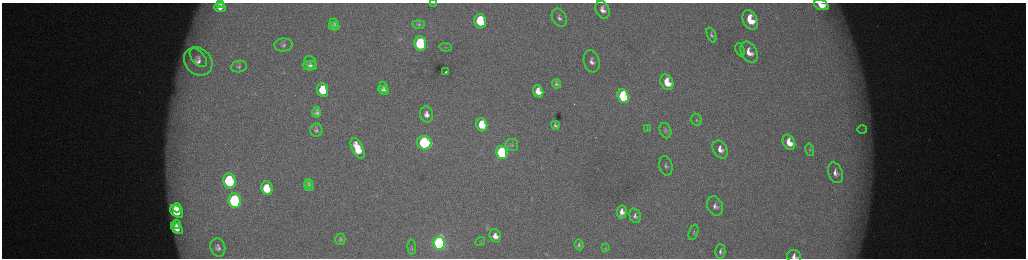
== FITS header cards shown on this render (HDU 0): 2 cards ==
NAXIS1  =                 2048 /fastest changing axis
NAXIS2  =                  512 /next to fastest changing axis

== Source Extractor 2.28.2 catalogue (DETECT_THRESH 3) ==
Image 2048 x 512 px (HDU 0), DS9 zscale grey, zoomed out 1/2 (1 PNG px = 2 x 2 image px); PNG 1028 x 260 px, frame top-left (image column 1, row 511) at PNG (2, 3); each listed source drawn as its Kron ellipse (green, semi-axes under 4 px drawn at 4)
Background 173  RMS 2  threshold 5.86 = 3 sigma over >= 5 px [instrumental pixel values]
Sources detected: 78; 6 cannot appear on this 1/2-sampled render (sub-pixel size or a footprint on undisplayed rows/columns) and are neither listed nor drawn; the other 72 listed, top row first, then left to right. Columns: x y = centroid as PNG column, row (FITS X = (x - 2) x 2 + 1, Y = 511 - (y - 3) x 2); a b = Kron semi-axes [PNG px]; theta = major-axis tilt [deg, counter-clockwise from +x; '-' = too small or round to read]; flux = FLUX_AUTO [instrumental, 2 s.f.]
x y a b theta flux
433 3 4 2 - 200
221 4 4 2 - 700
821 5 7 4 -19 6400
220 7 6 5 - 2500
603 10 9 6 -66 3200
559 18 10 7 -63 2100
750 20 10 7 -65 13000
480 21 7 5 -78 23000
334 23 5 3 - 710
419 24 6 4 0 700
334 26 5 4 - 1600
711 35 8 4 -68 1100
420 44 7 6 - 37000
283 45 9 6 6 1700
445 47 6 2 -7 340
740 50 7 3 -69 600
749 52 11 7 -61 5200
198 58 11 6 -48 2400
198 61 15 13 -43 6400
592 61 11 7 -73 2900
310 62 7 5 -71 890
310 65 6 5 - 1500
239 67 8 6 9 1200
446 72 2 2 - 1900
667 82 8 6 -66 10000
556 84 5 3 - 1000
383 88 5 4 - 790
323 90 7 5 -84 10000
384 90 6 4 -25 1900
538 91 6 5 - 5300
623 96 7 5 -70 41000
317 112 5 4 - 1300
427 114 8 6 -79 2800
697 120 6 5 - 820
482 125 7 5 -74 12000
555 125 4 3 - 900
647 129 3 3 - 310
316 130 6 6 - 1000
862 130 5 3 - 690
665 131 8 5 -69 980
789 142 8 6 -63 6900
424 143 7 7 - 60000
512 145 6 6 - 1100
357 148 11 5 -65 11000
720 149 9 7 -58 3600
810 150 6 4 -77 690
502 152 7 5 -72 52000
666 166 10 6 -77 1600
835 173 11 7 -68 2700
229 181 8 6 -80 36000
309 183 4 3 - 430
309 186 5 4 - 1200
267 188 7 5 -81 11000
235 201 7 6 - 62000
715 206 10 7 -65 2300
177 208 4 3 - 4000
177 212 7 5 -43 11000
622 212 7 5 81 3300
635 216 7 5 -76 1500
177 224 4 3 - 1600
177 228 7 4 -43 4100
693 232 8 4 73 880
495 236 7 5 -71 3200
340 239 5 5 - 880
480 241 5 2 - 280
439 243 6 5 - 130000
579 245 5 4 - 940
218 247 9 7 -73 1900
412 247 7 2 -84 460
605 248 4 4 - 370
720 251 7 5 -89 1400
794 256 7 6 - 2400
At the frame edge (FLAGS 8, measured only in part): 3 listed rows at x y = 433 3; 821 5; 794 256
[6 sub-pixel or undisplayed-footprint detections neither listed nor drawn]